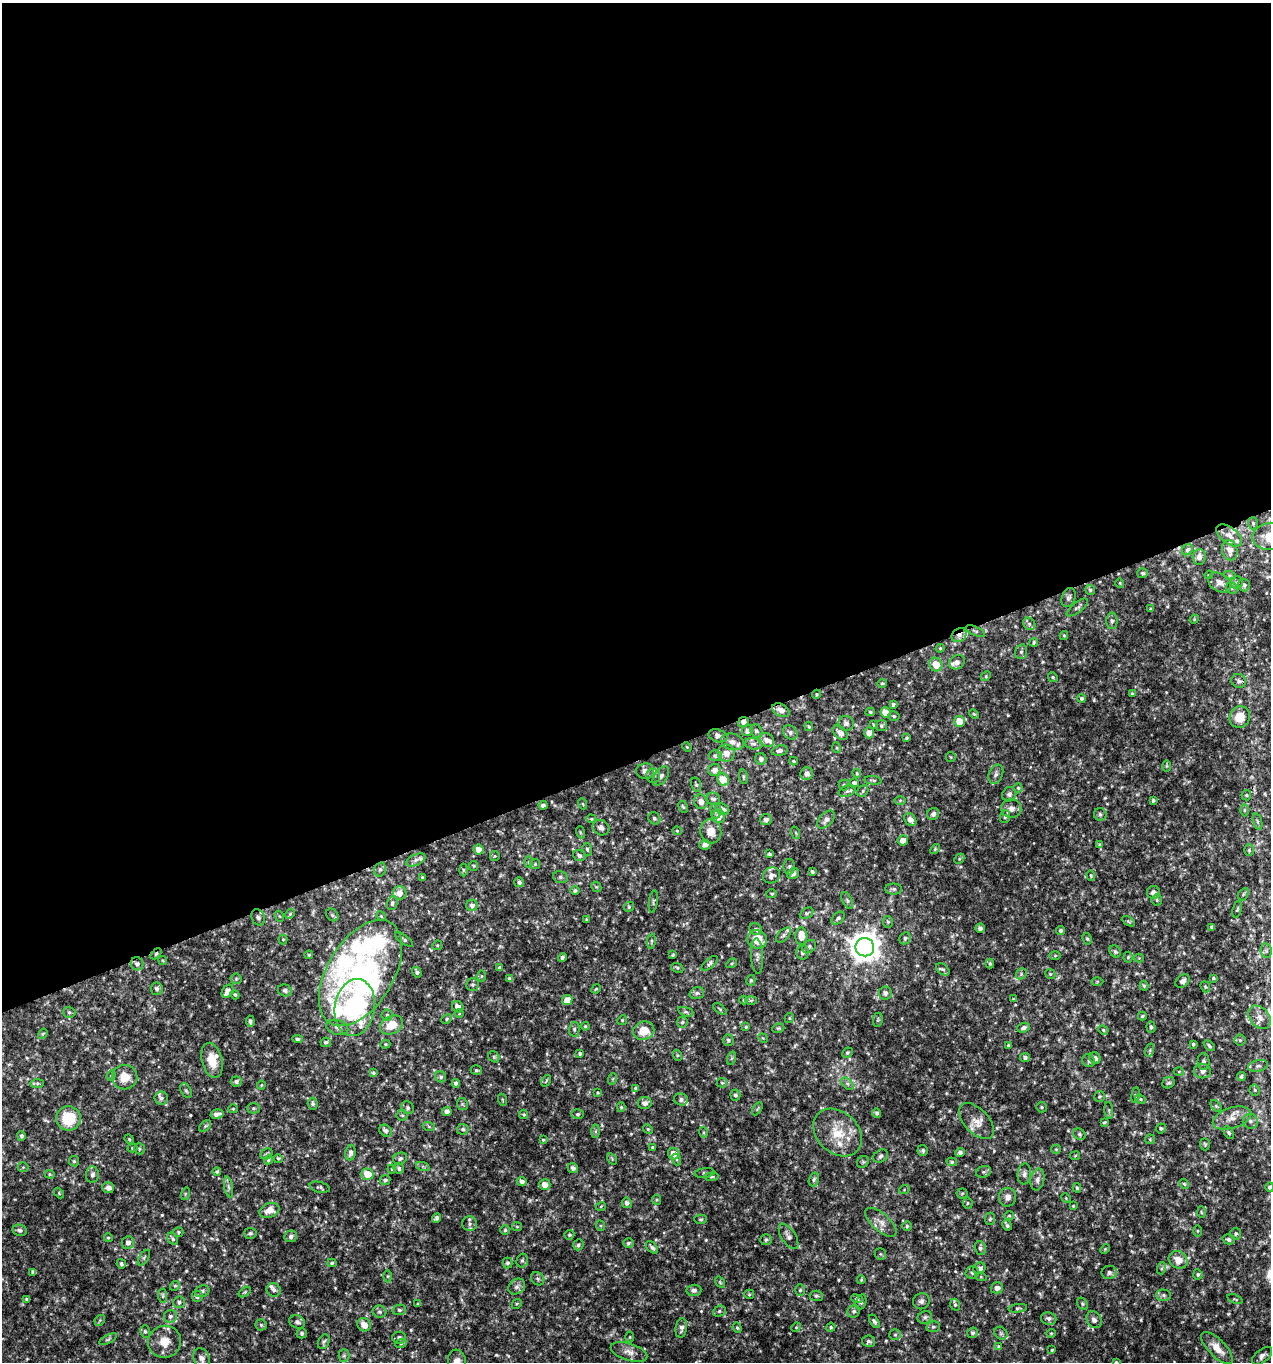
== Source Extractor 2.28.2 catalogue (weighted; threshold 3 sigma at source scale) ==
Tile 2 of 4 x 4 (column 2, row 1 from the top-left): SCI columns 1396-2664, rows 4081-5440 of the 5274 x 5444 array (HDU 1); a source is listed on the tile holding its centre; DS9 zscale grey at full resolution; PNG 1273 x 1364 px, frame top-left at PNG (2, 3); each listed source drawn as its Kron ellipse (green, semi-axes under 4 px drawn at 4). Shown black and unused: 56% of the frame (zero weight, under 3 of 4 exposures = <1% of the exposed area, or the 3 px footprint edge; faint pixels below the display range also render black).
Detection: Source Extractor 2.28.2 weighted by HDU 2 'WHT'; one run over the whole footprint, this tile lists its part. Background 0.0305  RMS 0.0038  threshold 0.0171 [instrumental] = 3 sigma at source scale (4.5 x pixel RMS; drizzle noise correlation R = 1.50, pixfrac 1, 0.0396/0.0396 arcsec/px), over >= 5 px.
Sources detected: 576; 1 inside a brighter object's white glare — neither listed nor drawn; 21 inside a brighter listed object's ellipse — not listed separately; of the other 554, all 500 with FLUX_AUTO >= 0.38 (the completeness limit of this list) listed and drawn (54 fainter detections not listed), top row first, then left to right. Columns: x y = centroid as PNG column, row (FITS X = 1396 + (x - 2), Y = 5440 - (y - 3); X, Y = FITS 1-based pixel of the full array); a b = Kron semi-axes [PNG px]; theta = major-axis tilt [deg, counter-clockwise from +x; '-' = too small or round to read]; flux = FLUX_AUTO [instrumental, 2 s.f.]
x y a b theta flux
1253 523 6 5 - 0.62
1229 535 15 8 -37 2.7
1270 537 18 13 3 9
1187 550 6 5 - 0.89
1230 550 10 7 -76 2.7
1199 557 8 6 84 1.7
1143 573 5 5 - 0.72
1209 575 4 3 - 0.38
1230 576 6 4 -19 0.67
1220 582 12 9 -31 2.3
1120 583 5 4 - 0.4
1237 583 6 6 - 1
1244 585 6 6 - 1
1232 588 6 5 - 0.69
1090 590 5 5 - 0.6
1069 597 10 6 70 1
1077 607 13 5 38 1.1
1151 609 3 3 - 0.55
1194 619 5 4 - 0.39
1112 621 8 5 -90 1
1029 624 6 5 - 0.91
975 631 10 4 -23 0.82
959 635 8 6 34 2
1064 636 4 4 - 0.4
1034 642 4 3 - 0.62
940 648 4 4 - 0.48
1021 652 7 6 - 0.98
957 662 8 6 33 2.2
936 665 7 6 - 5.8
986 676 5 4 - 0.49
1053 677 5 4 - 0.55
1239 681 7 7 - 1.4
882 683 5 4 - 0.47
816 694 4 4 - 0.45
1132 694 4 3 - 0.47
1081 698 4 4 - 0.91
893 704 4 3 - 0.77
781 710 9 6 -28 2.2
870 712 4 4 - 0.52
885 712 5 5 - 5.4
974 714 5 3 - 0.41
894 716 6 4 -16 0.65
1240 717 11 10 - 6.3
959 721 5 5 - 6.8
743 722 5 5 - 1.7
846 723 8 7 - 1.4
874 725 4 3 - 0.48
809 726 5 4 - 0.48
881 726 5 5 - 0.7
748 731 6 5 - 1.8
756 731 7 5 -56 0.91
790 732 8 6 -38 1.3
840 733 9 5 -41 2.1
869 733 5 5 - 2.3
718 736 9 6 -16 1.8
907 738 4 3 - 0.47
766 740 8 6 -29 2.2
732 742 12 8 -13 2.3
754 744 9 5 -7 1.2
687 747 5 3 - 0.38
837 748 5 3 - 0.4
780 750 8 5 12 1.3
726 753 8 8 - 3.2
715 756 6 5 - 1
951 757 5 4 - 0.45
761 759 6 5 - 1.4
793 761 4 3 - 0.48
1167 766 6 4 90 0.54
714 770 6 6 - 2.1
645 771 9 8 - 1.9
857 773 5 3 - 0.41
807 774 6 6 - 1.7
996 774 10 7 66 1.4
653 776 7 7 - 1.1
661 776 11 6 55 1.7
743 777 7 3 -82 0.49
723 780 6 5 - 8.1
873 780 8 3 -6 0.55
854 783 4 4 - 0.99
696 785 7 5 -74 0.65
844 785 5 5 - 0.55
1018 788 4 4 - 0.52
847 791 8 5 20 1
863 791 6 5 - 0.61
1009 794 7 6 - 1.1
1246 795 5 5 - 0.47
713 799 7 6 - 1.1
900 800 6 4 1 0.49
1153 800 3 3 - 0.63
701 802 7 6 - 2.6
583 804 5 3 - 0.4
543 805 4 4 - 1.3
683 807 6 4 -61 0.55
722 809 7 5 -30 2
1011 809 10 9 - 2.3
1244 810 6 4 89 0.62
716 811 7 5 -89 1
933 814 6 5 - 1.2
1100 814 6 6 - 0.96
719 817 6 6 - 2.6
1005 817 6 5 - 0.87
654 818 6 5 - 0.96
591 819 5 4 - 0.45
766 820 6 5 - 1.5
826 820 10 6 47 1.8
910 820 7 5 -51 2.4
1257 821 8 3 -71 0.78
601 828 9 7 -30 1.5
677 831 4 4 - 0.39
711 831 12 10 -76 4.6
580 832 6 4 -72 0.51
796 833 6 4 -71 0.45
903 840 5 5 - 2.2
705 845 5 5 - 1.8
1100 845 4 4 - 0.66
479 849 5 5 - 3.2
587 849 6 4 -74 0.64
935 849 6 3 46 0.4
1249 850 6 5 - 0.61
769 854 3 3 - 0.75
495 856 5 4 - 0.4
579 856 6 5 - 1.2
959 859 6 4 46 0.49
416 860 10 5 25 1.4
529 862 6 4 -88 0.6
535 864 5 5 - 0.51
474 866 5 4 - 0.43
789 866 8 6 -90 0.85
380 869 7 5 74 0.96
463 870 6 4 -89 0.59
812 872 4 3 - 0.78
793 874 6 5 - 1.2
771 875 9 7 29 1.5
1091 875 5 4 - 0.49
422 877 4 3 - 0.66
560 877 7 6 - 0.95
519 882 5 5 - 1.1
596 887 5 4 - 0.48
894 889 8 5 0 0.85
575 891 4 4 - 0.83
1153 892 6 6 - 1.7
400 893 7 7 - 2.9
772 894 5 4 - 0.56
1243 894 7 4 60 0.6
847 900 9 5 -64 0.91
1157 900 5 5 - 0.58
653 902 11 2 82 0.52
392 903 7 5 72 1
472 905 5 5 - 1.4
629 907 5 4 - 0.54
1237 909 9 4 77 0.62
806 913 7 5 26 0.72
290 914 5 4 - 0.56
332 915 7 5 -47 0.6
279 916 5 3 - 0.41
381 916 5 4 - 0.47
258 917 8 6 -66 0.99
838 918 7 5 44 0.92
586 919 3 3 - 0.41
1128 921 7 4 -30 0.59
888 922 6 5 - 0.6
1212 927 4 3 - 0.82
980 928 4 4 - 1.2
756 929 7 5 -35 0.93
1061 930 4 4 - 0.86
783 935 9 5 45 1.1
801 936 9 6 -90 4.5
905 938 6 5 - 0.8
283 939 5 4 - 0.48
404 939 11 4 -36 0.96
757 939 10 9 - 8.2
1087 939 6 4 -61 0.67
651 941 7 3 82 0.64
437 945 5 4 - 0.52
809 947 8 5 42 0.88
865 947 9 9 - 620
1266 950 7 5 -79 1
1115 951 6 5 - 0.76
803 952 7 6 - 1.4
156 954 6 4 45 0.69
309 955 4 4 - 0.48
673 955 3 3 - 0.42
757 956 17 6 -87 1.7
1055 956 6 4 1 0.45
562 957 4 4 - 0.89
1128 957 5 4 - 0.61
1139 958 4 4 - 0.4
163 960 4 3 - 0.42
709 963 10 4 42 0.95
732 963 6 3 31 0.45
990 963 5 4 - 0.53
137 964 7 6 - 1.4
499 968 3 3 - 0.58
677 968 6 4 -22 0.55
943 969 7 5 -39 0.75
417 972 5 4 - 0.95
360 973 59 33 58 54
1021 974 6 4 48 0.7
1050 974 5 4 - 0.46
482 976 6 4 89 0.47
1213 978 3 3 - 0.49
236 979 5 5 - 0.6
510 979 4 4 - 1.6
751 980 5 4 - 0.62
1097 981 6 4 1 0.44
1183 981 8 6 38 1.4
473 985 6 6 - 0.91
1144 986 5 4 - 0.55
1205 987 6 4 -69 0.54
157 989 6 6 - 1.2
596 989 5 4 - 0.47
285 990 7 6 - 0.97
228 991 7 5 57 3.4
697 993 7 5 16 0.96
885 993 6 6 - 1.4
235 995 5 4 - 0.56
1013 999 3 3 - 0.43
567 1000 5 5 - 3.8
744 1000 4 4 - 0.45
751 1000 6 4 2 0.55
458 1007 6 5 - 1.7
355 1008 29 20 81 56
720 1009 8 4 -37 0.55
69 1012 6 5 - 0.75
686 1012 8 4 -17 0.77
459 1013 4 4 - 0.41
387 1015 5 5 - 0.66
1142 1016 4 3 - 0.53
1259 1017 13 9 -50 3.1
789 1018 5 4 - 0.48
447 1019 5 4 - 0.52
622 1020 5 4 - 0.48
878 1020 7 5 82 0.59
250 1021 6 3 -85 1
682 1022 5 5 - 0.68
391 1025 12 9 27 6.6
585 1026 4 4 - 0.46
337 1027 11 7 -15 1.7
746 1027 4 4 - 0.48
1151 1027 5 4 - 0.69
778 1028 6 4 19 0.56
1024 1028 6 4 21 1.2
574 1029 7 5 88 0.88
1103 1030 5 4 - 0.52
644 1031 11 9 21 7
43 1034 5 4 - 0.42
763 1038 5 4 - 0.43
297 1039 5 4 - 0.68
728 1040 5 5 - 0.8
1240 1040 5 5 - 0.61
326 1042 5 4 - 0.84
385 1044 5 4 - 0.46
1193 1044 3 3 - 0.62
1008 1045 4 3 - 0.41
1209 1046 6 3 -44 0.71
1150 1050 7 4 72 0.63
580 1053 4 3 - 0.58
847 1053 5 5 - 0.64
677 1055 5 3 - 0.45
494 1057 6 5 - 0.63
732 1058 7 4 70 0.64
1025 1058 5 5 - 1.1
1095 1058 6 5 - 1.5
212 1060 18 10 -76 6.8
1089 1061 7 6 - 0.97
1204 1062 8 6 -90 1.1
1258 1066 10 5 14 1.2
476 1070 5 4 - 0.6
1202 1071 8 7 - 1.4
1179 1072 5 3 - 0.43
373 1073 4 4 - 0.56
111 1075 5 4 - 0.57
125 1077 12 12 - 5.9
441 1077 6 5 - 0.86
1241 1077 4 4 - 0.65
612 1079 6 3 70 0.46
236 1081 5 5 - 1.1
546 1081 6 3 55 0.41
456 1083 4 4 - 1.2
722 1083 5 4 - 0.55
1168 1083 6 5 - 0.79
37 1084 7 4 0 0.69
847 1084 7 4 -45 0.89
261 1085 4 4 - 0.38
635 1088 4 4 - 0.64
1255 1090 5 5 - 0.67
186 1091 8 5 -62 0.68
598 1093 4 3 - 0.38
735 1095 5 5 - 0.87
1135 1095 8 4 82 0.52
1099 1096 5 5 - 0.69
161 1098 6 6 - 1
681 1099 7 6 - 1.1
1140 1099 5 4 - 0.55
503 1100 6 4 -70 0.46
645 1103 7 6 - 1.8
313 1104 6 5 - 0.98
462 1104 6 5 - 0.65
1216 1106 7 4 -45 0.62
621 1107 5 4 - 0.58
1042 1107 5 5 - 0.56
253 1108 6 5 - 0.69
408 1108 7 6 - 0.83
233 1109 5 4 - 0.4
757 1109 7 4 60 0.52
1109 1110 8 3 -85 0.6
447 1111 5 4 - 1.6
877 1113 5 4 - 0.87
217 1114 6 4 14 1.6
524 1114 5 4 - 0.53
578 1114 6 5 - 0.7
402 1115 5 5 - 0.63
68 1118 12 12 - 14
1232 1118 20 10 18 4.8
977 1121 22 12 -47 4.7
1250 1121 7 7 - 1.4
1105 1122 4 2 - 0.49
205 1126 7 4 45 0.77
429 1127 6 4 -20 0.6
1161 1128 5 5 - 0.67
463 1129 6 5 - 0.84
648 1129 5 4 - 0.45
385 1131 7 5 -39 1.3
595 1131 6 4 88 0.65
703 1132 5 3 - 0.42
838 1132 27 20 -43 12
1229 1133 7 4 -60 0.71
1079 1134 6 5 - 0.64
21 1136 5 4 - 0.97
129 1139 5 4 - 0.41
1150 1139 5 5 - 0.48
543 1140 4 3 - 0.41
1205 1144 6 5 - 0.53
653 1147 3 3 - 0.63
132 1148 5 4 - 0.51
139 1149 6 5 - 0.61
1056 1149 5 4 - 0.44
923 1150 5 5 - 0.82
350 1153 8 5 82 1.5
960 1153 5 4 - 1.1
266 1154 6 5 - 0.64
674 1154 6 5 - 4.1
881 1156 8 6 35 1.1
1075 1156 5 4 - 0.48
278 1158 4 4 - 0.56
400 1158 7 5 24 1.1
612 1159 6 4 -57 0.49
268 1160 5 4 - 0.76
676 1160 6 3 -72 0.54
74 1161 5 5 - 0.63
863 1162 6 5 - 0.61
952 1162 5 4 - 0.54
23 1167 5 5 - 0.54
423 1167 7 4 -19 0.66
399 1168 5 5 - 0.92
573 1168 5 5 - 1.2
392 1169 4 4 - 0.46
217 1172 4 4 - 0.72
984 1172 7 5 19 0.81
704 1173 10 4 7 0.73
50 1174 5 4 - 0.45
367 1174 6 5 - 8.6
1024 1174 10 7 83 1.4
92 1175 8 6 87 1.4
712 1177 7 4 6 0.6
814 1179 7 5 73 0.76
385 1180 5 4 - 0.95
1037 1180 11 7 80 1.9
522 1181 5 4 - 1.3
1184 1184 5 4 - 0.53
545 1185 5 5 - 3.9
228 1187 11 4 -79 1.1
320 1187 10 5 -14 0.83
1270 1187 5 4 - 0.87
108 1188 6 5 - 2.3
1077 1188 4 3 - 0.64
904 1190 5 3 - 0.38
59 1193 6 4 -47 0.42
962 1193 5 5 - 0.55
185 1194 6 4 72 0.51
1008 1197 9 8 - 2.2
1066 1198 5 4 - 0.39
657 1200 5 4 - 0.45
627 1203 5 5 - 1.2
968 1203 5 5 - 0.54
601 1206 5 3 - 0.39
1073 1206 4 4 - 0.4
269 1210 10 7 18 3.8
1201 1212 6 4 -87 0.45
1009 1216 5 4 - 0.51
437 1218 5 4 - 1.1
701 1219 6 4 -1 0.57
990 1219 6 5 - 0.6
881 1222 19 8 -42 3.5
470 1224 7 7 - 1.4
1007 1225 5 3 - 0.8
601 1226 5 3 - 0.41
907 1226 5 5 - 0.61
517 1227 5 4 - 0.46
20 1230 7 5 -12 0.96
505 1230 5 4 - 0.6
1197 1231 6 4 -90 0.5
178 1232 5 5 - 0.55
250 1233 6 5 - 0.75
1236 1234 6 5 - 0.75
569 1235 5 4 - 0.66
291 1236 6 5 - 1.4
789 1236 14 7 -57 2
108 1238 4 4 - 0.45
173 1239 6 5 - 0.86
1229 1239 6 5 - 0.93
766 1240 6 5 - 0.74
128 1243 6 6 - 1.9
628 1243 5 4 - 0.74
578 1245 5 5 - 0.94
652 1247 7 4 -47 1
980 1248 7 5 -76 0.95
1105 1249 5 3 - 0.4
880 1254 6 5 - 0.65
144 1258 9 5 57 0.89
1178 1260 10 8 -36 4.3
522 1261 7 5 74 0.74
332 1263 4 4 - 0.61
508 1263 5 5 - 0.82
121 1264 5 4 - 0.81
979 1268 6 5 - 1.8
1162 1268 6 4 71 0.64
33 1272 4 4 - 0.77
972 1272 7 6 - 0.96
1109 1272 7 6 - 1.3
1198 1274 5 4 - 0.65
388 1276 6 4 90 0.53
981 1277 5 3 - 0.4
538 1279 7 6 - 0.85
861 1280 4 3 - 0.48
720 1282 6 4 -56 0.49
175 1286 5 4 - 0.53
517 1287 9 7 37 1.6
997 1288 6 5 - 1.7
274 1290 7 6 - 1.2
694 1290 7 5 5 1.1
800 1290 6 5 - 0.73
202 1291 7 6 - 1.1
245 1292 7 4 36 0.59
749 1294 5 4 - 0.48
1164 1295 7 5 -2 1
163 1296 7 4 -85 0.6
197 1296 6 6 - 1.4
816 1296 6 5 - 0.65
27 1299 4 3 - 0.74
857 1299 6 4 -21 0.65
1235 1299 8 3 -21 0.41
921 1301 8 8 - 1.3
179 1302 6 5 - 0.79
861 1302 8 5 71 0.79
417 1304 3 2 - 0.41
517 1304 5 3 - 0.41
1082 1304 6 5 - 0.59
955 1305 6 4 -70 0.61
1018 1308 9 4 7 0.65
399 1310 7 5 11 0.79
719 1311 6 5 - 0.79
854 1311 6 6 - 1
379 1312 7 6 - 0.88
170 1316 7 6 - 1.3
925 1317 7 6 - 1
1049 1318 8 6 -10 1.4
100 1320 6 4 46 0.53
1094 1320 9 7 -55 1.6
874 1321 7 4 -56 0.87
297 1322 8 6 -24 1.2
261 1325 5 5 - 0.63
364 1325 7 6 - 3.7
796 1327 5 4 - 0.43
831 1327 4 4 - 0.62
933 1327 7 5 11 0.8
681 1328 10 5 82 1.5
737 1328 5 4 - 0.53
145 1331 6 5 - 0.69
302 1333 5 5 - 0.74
973 1333 5 5 - 0.72
1001 1333 7 5 -44 0.76
1051 1333 4 4 - 0.41
895 1335 6 5 - 0.77
399 1337 7 6 - 1
630 1337 5 3 - 0.41
108 1339 10 4 28 0.8
869 1341 6 5 - 0.94
164 1342 16 16 - 6.2
324 1342 7 5 63 0.86
401 1343 6 3 20 0.46
999 1347 4 4 - 0.7
1217 1348 21 8 -46 4.7
1052 1350 3 3 - 0.44
629 1352 19 8 -17 3
344 1356 6 5 - 0.7
1262 1356 12 6 40 1.6
202 1358 10 8 -60 2
457 1362 12 9 -82 3.1
1116 1362 3 3 - 0.38
Overlapping masked pixels (flux is a lower limit): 4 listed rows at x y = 959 635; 743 722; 156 954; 137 964
Isophote crosses this tile's border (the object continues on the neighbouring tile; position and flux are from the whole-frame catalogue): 5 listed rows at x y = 1270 537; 1259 1017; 1270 1187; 457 1362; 1116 1362